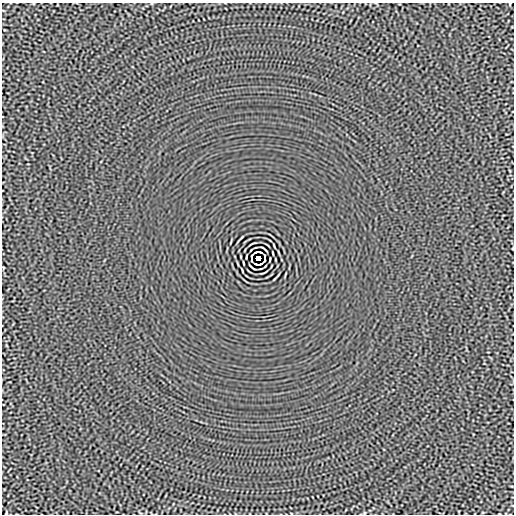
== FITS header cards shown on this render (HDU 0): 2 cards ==
NAXIS1  =                  512
NAXIS2  =                  512

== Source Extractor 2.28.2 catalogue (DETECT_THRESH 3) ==
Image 512 x 512 px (HDU 0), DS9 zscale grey, 1 PNG px = 1 image px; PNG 516 x 516 px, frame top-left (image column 1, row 512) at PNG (2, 3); no overlay
Background -4.50e-06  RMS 0.0015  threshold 0.00438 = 3 sigma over >= 5 px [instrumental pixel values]
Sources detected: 12; all 12 listed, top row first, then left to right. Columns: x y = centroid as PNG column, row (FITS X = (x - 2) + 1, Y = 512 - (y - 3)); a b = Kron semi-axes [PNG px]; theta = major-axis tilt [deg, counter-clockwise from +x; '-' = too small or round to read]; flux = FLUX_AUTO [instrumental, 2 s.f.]
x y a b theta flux
264 249 7 2 -40 0.11
256 252 5 2 - 0.083
251 256 4 2 - 0.079
265 256 3 2 - 0.084
258 258 4 4 - 3.7
251 260 3 2 - 0.084
265 260 4 2 - 0.079
243 263 4 2 - 0.082
256 264 4 2 - 0.081
260 264 5 2 - 0.085
252 267 7 2 -40 0.11
6 513 4 2 - 0.077
At the frame edge (FLAGS 8, measured only in part): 1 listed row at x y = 6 513